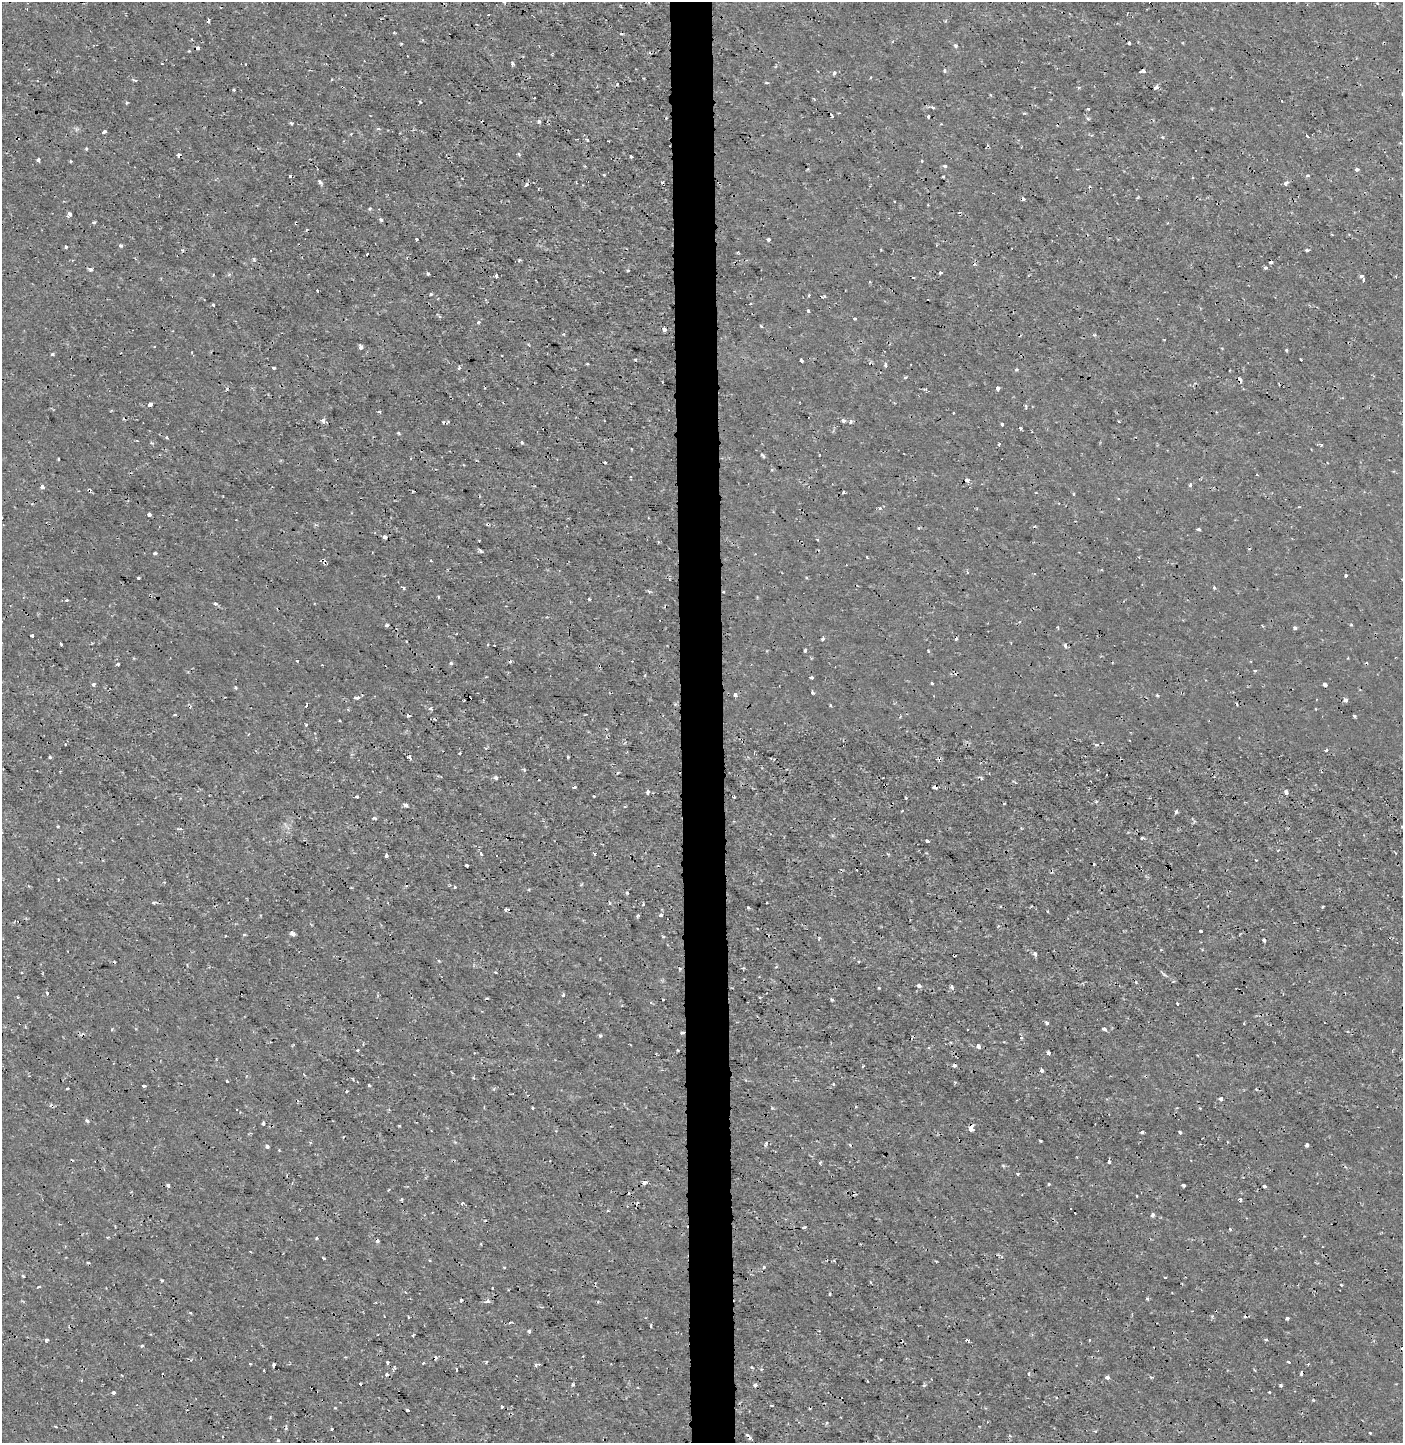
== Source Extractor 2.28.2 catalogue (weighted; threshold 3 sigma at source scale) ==
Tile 5 of 3 x 3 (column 2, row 2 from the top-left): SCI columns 1590-2990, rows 1449-2889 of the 4579 x 4330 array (HDU 1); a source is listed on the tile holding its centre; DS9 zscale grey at full resolution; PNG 1405 x 1445 px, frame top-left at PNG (2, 2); no overlay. Shown black and unused: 3% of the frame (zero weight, under 2 of 3 exposures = <1% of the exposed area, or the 3 px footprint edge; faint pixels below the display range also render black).
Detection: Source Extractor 2.28.2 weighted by HDU 2 'WHT'; one run over the whole footprint, this tile lists its part. Background 2.84e-04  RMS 0.0012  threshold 0.00531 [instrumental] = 3 sigma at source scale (4.5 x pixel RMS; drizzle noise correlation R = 1.50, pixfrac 1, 0.0396/0.0396 arcsec/px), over >= 5 px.
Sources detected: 382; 56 cosmic-ray / hot-pixel residue — not listed; the other 326 listed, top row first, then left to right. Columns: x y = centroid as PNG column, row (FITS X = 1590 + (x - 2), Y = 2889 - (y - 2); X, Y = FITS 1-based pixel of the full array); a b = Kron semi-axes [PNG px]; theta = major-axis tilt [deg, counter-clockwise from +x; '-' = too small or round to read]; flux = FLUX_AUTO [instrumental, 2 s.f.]
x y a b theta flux
648 2 3 3 - 0.18
1377 3 5 4 - 0.19
208 21 4 3 - 0.28
1129 42 3 3 - 0.44
956 45 5 5 - 0.2
198 48 4 3 - 0.33
512 64 4 4 - 0.26
944 70 5 3 - 0.15
1143 71 6 3 8 0.83
834 73 5 4 - 0.24
135 80 7 3 -5 0.14
766 83 4 3 - 0.1
617 84 3 2 - 0.13
1079 87 4 3 - 0.17
1156 87 4 3 - 0.83
234 90 3 3 - 0.15
420 102 4 3 - 0.097
127 103 4 3 - 0.19
933 107 5 4 - 0.2
1088 109 3 3 - 0.11
832 115 4 2 - 0.19
928 116 3 3 - 0.3
538 122 5 4 - 0.3
291 123 4 3 - 0.18
104 132 4 3 - 1.1
351 134 4 3 - 0.11
1307 136 3 2 - 0.16
587 139 4 3 - 0.11
86 148 3 3 - 0.16
519 154 4 3 - 0.17
179 155 4 4 - 0.62
631 157 3 3 - 0.21
38 160 3 3 - 0.37
71 161 3 2 - 0.14
922 161 3 2 - 0.15
945 166 4 3 - 0.26
1356 169 4 4 - 0.22
604 175 4 2 - 0.14
1307 175 5 3 - 0.16
290 176 3 3 - 0.26
943 177 3 3 - 0.17
320 182 4 3 - 0.38
526 184 5 4 - 0.28
1285 184 4 4 - 0.46
538 189 3 3 - 0.11
928 205 3 2 - 0.088
369 209 3 3 - 0.3
70 214 4 3 - 0.56
381 220 4 3 - 0.24
94 222 4 3 - 0.24
416 239 3 3 - 0.6
768 239 3 3 - 0.35
121 246 4 3 - 0.38
65 247 3 3 - 0.29
1307 250 4 3 - 0.21
519 260 6 3 21 0.15
1266 268 3 3 - 0.55
90 269 4 4 - 0.33
628 270 4 3 - 0.16
940 273 3 3 - 0.4
428 274 4 3 - 0.15
496 276 3 3 - 0.8
1361 276 4 3 - 0.36
913 277 3 2 - 0.082
1363 280 4 3 - 0.63
317 291 3 3 - 0.18
431 294 3 3 - 0.19
750 304 3 2 - 0.14
213 305 3 2 - 0.19
808 311 4 3 - 0.14
854 318 3 2 - 0.18
478 322 4 4 - 0.2
761 326 5 3 - 0.12
664 330 4 4 - 1.1
563 334 4 4 - 0.13
1164 339 3 2 - 0.11
361 347 5 4 - 0.42
1222 348 3 3 - 0.093
1287 350 3 3 - 0.25
52 354 4 3 - 0.15
502 356 3 3 - 0.21
1301 359 3 2 - 0.13
801 360 4 3 - 0.38
587 364 4 2 - 0.1
885 365 5 4 - 0.24
273 368 3 3 - 0.14
459 368 3 3 - 0.32
1016 370 5 4 - 0.17
906 377 5 3 - 0.15
1240 380 4 3 - 0.7
998 388 4 3 - 0.69
150 404 4 3 - 0.56
1026 406 4 3 - 0.23
379 412 3 3 - 0.27
323 420 6 5 - 0.41
844 421 4 4 - 0.27
851 422 4 3 - 0.49
1002 424 3 3 - 0.29
1021 428 3 3 - 0.26
398 433 5 3 - 0.13
151 442 6 3 -31 0.14
522 442 4 3 - 0.24
999 444 3 3 - 0.3
762 455 5 3 - 0.19
58 459 3 2 - 0.14
605 462 3 3 - 0.28
1257 475 2 2 - 0.11
630 477 3 3 - 0.11
967 480 4 4 - 0.55
1190 485 4 3 - 0.34
42 487 4 3 - 1.1
844 492 4 3 - 0.38
1074 494 3 3 - 0.11
880 508 4 4 - 0.24
149 514 4 3 - 0.47
1199 529 4 3 - 0.81
385 537 4 4 - 0.63
481 551 4 3 - 0.27
155 553 4 3 - 0.24
867 557 4 2 - 0.087
967 572 4 2 - 0.11
1345 576 3 3 - 0.3
138 578 3 2 - 0.14
807 578 3 3 - 0.16
404 588 4 3 - 0.2
1214 588 4 3 - 0.21
723 592 3 2 - 0.12
439 597 3 2 - 0.13
589 599 3 3 - 0.17
67 600 4 3 - 0.19
215 603 4 4 - 0.3
386 625 5 3 - 0.17
1351 625 4 3 - 0.11
1295 628 5 4 - 0.19
32 635 3 3 - 0.16
823 639 3 3 - 0.27
406 641 3 2 - 0.083
61 644 3 3 - 0.3
494 645 2 2 - 0.079
1065 646 6 4 -62 0.27
805 650 4 3 - 0.18
928 651 4 3 - 0.15
297 661 3 3 - 0.096
451 663 3 3 - 0.25
117 664 3 3 - 0.22
322 665 2 2 - 0.092
1255 671 3 3 - 0.23
811 677 3 3 - 0.26
932 683 3 2 - 0.17
93 685 3 3 - 0.67
1325 685 4 4 - 0.65
235 687 3 3 - 0.19
812 692 3 3 - 0.44
736 695 5 4 - 0.36
1157 695 4 3 - 0.13
357 697 5 3 - 0.54
464 700 2 2 - 0.16
1345 700 4 3 - 0.62
1236 704 3 2 - 0.11
306 705 5 2 - 0.17
830 705 4 3 - 0.12
431 708 6 4 -35 0.24
408 715 3 3 - 0.25
1354 716 3 3 - 0.38
306 725 3 3 - 0.14
1096 745 6 4 11 0.25
486 748 4 3 - 0.12
1326 750 3 2 - 0.3
460 753 3 2 - 0.18
754 753 4 2 - 0.1
50 757 3 3 - 0.14
410 757 4 3 - 0.95
568 757 5 3 - 0.12
496 778 3 3 - 0.57
1015 782 5 3 - 0.12
574 787 4 3 - 0.18
935 787 4 3 - 0.28
648 792 5 3 - 0.34
1286 792 4 3 - 0.38
357 796 3 3 - 0.17
594 796 3 2 - 0.11
734 796 3 2 - 0.18
1004 803 3 2 - 0.089
405 805 4 3 - 0.49
625 806 3 3 - 0.19
1176 812 3 3 - 0.28
374 818 5 3 - 0.22
58 826 3 2 - 0.2
180 829 5 3 - 0.2
1142 838 3 3 - 0.34
927 841 4 3 - 0.54
1396 853 3 2 - 0.16
481 854 4 4 - 0.28
595 854 3 3 - 0.27
386 856 4 3 - 0.29
1094 864 2 2 - 0.11
467 866 3 3 - 0.31
58 879 3 2 - 0.17
455 887 3 3 - 0.28
627 893 3 3 - 0.24
767 902 3 2 - 0.088
153 903 5 4 - 0.15
643 904 4 3 - 0.32
1323 907 3 2 - 0.16
748 908 3 3 - 0.2
506 909 4 3 - 0.33
1047 911 3 2 - 0.12
637 915 3 3 - 0.28
661 915 4 3 - 0.43
1201 931 3 3 - 0.71
292 934 5 3 - 0.42
663 937 4 3 - 0.12
819 938 6 3 71 0.16
1035 954 4 4 - 0.4
679 969 3 3 - 0.26
919 986 4 3 - 0.98
952 987 6 4 -72 0.24
47 993 4 3 - 0.38
563 995 4 3 - 0.18
663 1000 3 3 - 0.32
832 1000 3 3 - 0.3
651 1003 5 3 - 0.13
1177 1004 3 2 - 0.18
1047 1023 3 3 - 0.69
112 1029 4 3 - 0.13
1104 1029 4 3 - 0.41
682 1033 4 3 - 0.51
600 1036 4 3 - 0.25
1021 1037 4 3 - 0.26
978 1046 4 3 - 0.55
357 1050 3 3 - 0.28
1048 1053 4 3 - 0.23
954 1065 4 3 - 0.37
1042 1070 4 3 - 0.56
227 1081 3 2 - 0.12
954 1082 5 3 - 0.11
833 1084 3 3 - 0.12
369 1085 3 3 - 0.32
144 1086 4 3 - 0.31
67 1089 3 2 - 0.11
346 1091 3 2 - 0.12
1221 1099 4 4 - 0.35
856 1107 3 2 - 0.19
532 1108 3 2 - 0.14
1200 1108 3 3 - 0.13
87 1121 5 3 - 0.15
263 1123 3 3 - 0.4
399 1126 3 2 - 0.13
971 1128 7 4 71 1.9
1142 1132 4 3 - 0.29
1180 1132 4 3 - 0.16
343 1137 3 2 - 0.09
1040 1141 3 2 - 0.14
765 1145 6 3 72 0.17
1307 1145 3 3 - 0.71
267 1147 4 3 - 0.5
279 1150 3 3 - 0.096
820 1162 4 3 - 0.14
1109 1162 4 3 - 0.26
1017 1174 4 3 - 0.12
644 1183 6 4 0 0.35
1049 1184 3 3 - 0.15
168 1185 4 3 - 0.37
1184 1185 3 3 - 0.49
1264 1186 4 3 - 0.48
401 1199 5 3 - 0.16
1240 1200 4 3 - 0.23
462 1204 3 3 - 0.46
608 1210 4 3 - 0.1
1152 1215 4 3 - 0.87
804 1227 5 3 - 0.12
1230 1229 3 3 - 0.16
324 1258 4 2 - 0.096
430 1260 3 2 - 0.1
834 1261 4 3 - 0.1
504 1267 3 3 - 0.11
764 1267 3 2 - 0.16
23 1276 4 2 - 0.12
1165 1277 3 3 - 0.24
162 1280 3 3 - 0.24
1341 1285 3 2 - 0.11
38 1287 3 3 - 0.58
492 1288 3 2 - 0.11
830 1294 3 3 - 0.37
1147 1299 4 3 - 0.18
461 1300 3 3 - 0.43
487 1301 5 4 - 0.39
408 1317 3 2 - 0.11
1287 1318 4 3 - 0.48
651 1326 4 2 - 0.28
529 1331 4 3 - 0.35
413 1335 3 3 - 0.19
1266 1339 5 3 - 0.13
47 1340 4 3 - 0.34
967 1340 4 3 - 0.69
1089 1340 3 2 - 0.11
142 1346 4 3 - 0.43
387 1362 3 3 - 0.34
1289 1362 3 3 - 0.44
423 1363 3 3 - 0.23
250 1364 4 2 - 0.089
535 1364 6 5 - 0.26
274 1365 4 3 - 0.41
394 1368 9 3 65 0.2
456 1369 3 3 - 0.46
264 1370 3 2 - 0.15
1301 1373 4 3 - 0.63
386 1374 4 3 - 0.24
1029 1374 4 3 - 0.26
1107 1377 4 3 - 0.67
573 1384 3 3 - 0.26
755 1385 4 3 - 0.56
924 1385 4 4 - 0.17
1281 1385 3 3 - 0.26
113 1392 4 3 - 0.42
1269 1392 3 2 - 0.11
772 1405 3 2 - 0.13
502 1407 3 3 - 0.22
407 1410 3 3 - 0.35
827 1423 4 4 - 0.16
55 1427 4 2 - 0.14
332 1429 3 2 - 0.11
1095 1431 4 4 - 0.13
1370 1433 2 2 - 0.11
749 1437 8 3 -48 0.34
278 1440 3 3 - 0.17
Overlapping masked pixels (flux is a lower limit): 9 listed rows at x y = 198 48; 179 155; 1240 380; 723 592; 935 787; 682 1033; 971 1128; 1301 1373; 749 1437
Isophote crosses this tile's border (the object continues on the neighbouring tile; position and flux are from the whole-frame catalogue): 1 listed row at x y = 648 2